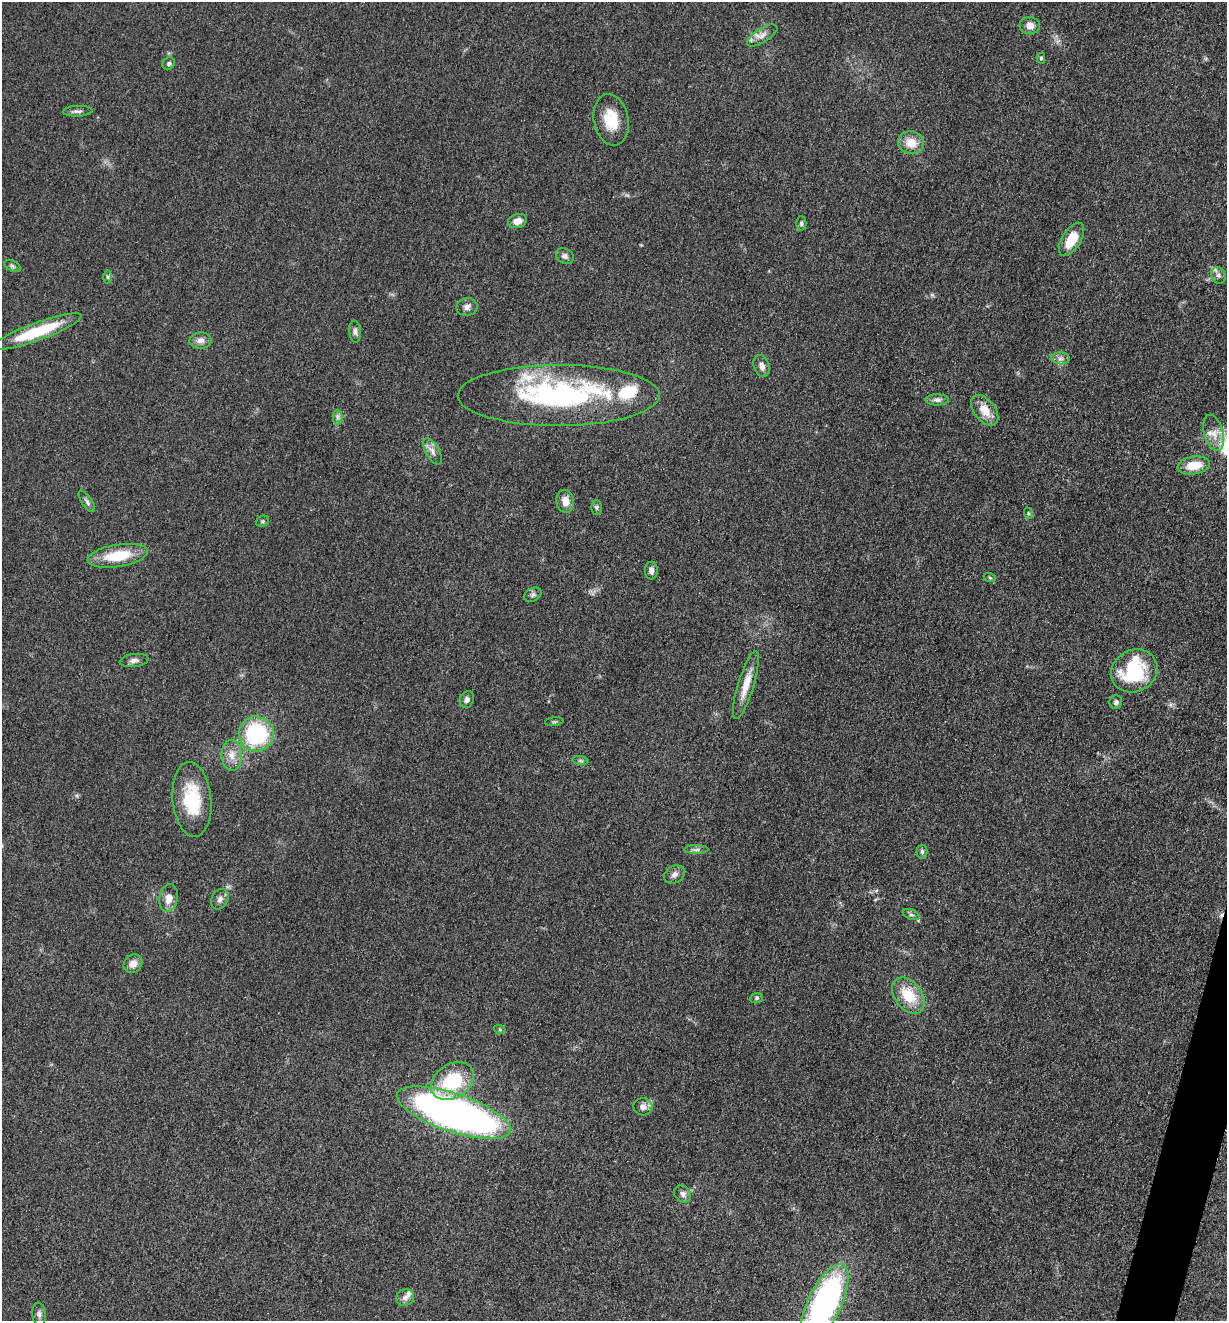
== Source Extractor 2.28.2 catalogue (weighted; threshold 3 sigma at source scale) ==
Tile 6 of 4 x 4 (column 2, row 2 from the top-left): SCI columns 1489-2713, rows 2649-3967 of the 5304 x 5292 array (HDU 1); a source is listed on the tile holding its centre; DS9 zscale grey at full resolution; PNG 1229 x 1323 px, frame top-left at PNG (2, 2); each listed source drawn as its Kron ellipse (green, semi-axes under 4 px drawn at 4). Shown black and unused: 1% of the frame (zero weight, under 3 of 5 exposures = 1% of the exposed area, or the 3 px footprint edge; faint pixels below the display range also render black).
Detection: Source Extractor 2.28.2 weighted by HDU 2 'WHT'; one run over the whole footprint, this tile lists its part. Background 0.0509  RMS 0.0056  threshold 0.0251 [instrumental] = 3 sigma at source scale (4.5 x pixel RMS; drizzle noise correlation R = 1.50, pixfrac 1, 0.05/0.05 arcsec/px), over >= 5 px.
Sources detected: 69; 1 cosmic-ray / hot-pixel residue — neither listed nor drawn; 5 inside a brighter listed object's ellipse — not listed separately; the other 63 listed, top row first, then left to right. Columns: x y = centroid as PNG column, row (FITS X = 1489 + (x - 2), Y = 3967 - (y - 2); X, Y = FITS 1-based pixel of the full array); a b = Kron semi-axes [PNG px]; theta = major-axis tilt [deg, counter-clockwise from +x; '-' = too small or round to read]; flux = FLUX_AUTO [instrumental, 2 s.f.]
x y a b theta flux
1030 26 10 8 -1 4.1
762 35 17 7 32 4.1
1041 58 5 4 - 0.92
169 63 6 5 - 1.2
78 111 15 5 2 2.1
611 120 26 17 -79 16
911 143 13 11 -13 8.1
517 221 9 7 19 4.4
801 223 7 5 -90 1.1
1072 239 19 9 58 12
565 256 9 7 -29 2.1
12 266 8 5 -28 1.2
1218 275 8 7 - 2.1
108 277 6 4 -90 0.94
467 307 10 9 - 2.6
37 332 47 9 20 29
355 332 11 6 -84 1.8
200 340 11 8 3 3.6
1060 358 9 6 -5 2.1
762 366 11 7 -68 3
559 395 101 30 0 120
937 400 11 5 0 2.3
985 410 17 10 -51 8.6
337 417 7 5 -90 1.5
1214 433 19 9 -74 6.1
432 451 14 6 -60 3.3
1194 465 16 9 8 11
87 501 12 5 -56 1.6
565 501 11 8 -80 5.3
596 507 7 5 -90 1.2
1028 513 6 3 -72 0.58
262 521 7 5 21 1
118 556 30 11 9 20
651 571 9 6 89 2.3
990 578 6 4 -20 0.63
533 595 9 6 26 1.6
134 660 14 6 8 2.4
1134 671 24 21 29 36
746 685 35 8 73 9.5
467 700 9 6 65 1.9
1116 702 7 6 - 1.6
554 722 9 3 5 0.81
256 734 17 17 - 53
232 755 15 10 -88 6
580 761 8 4 -8 1
192 800 37 19 -85 29
696 850 12 4 0 1.8
922 852 7 5 -89 1.3
674 874 11 8 33 2.7
169 898 14 9 80 5.6
220 899 11 8 62 2.5
911 914 9 5 -21 1.4
133 964 10 8 47 4.2
908 996 20 13 -53 17
756 998 6 5 - 1
500 1030 6 4 -19 0.75
453 1081 23 17 34 32
643 1107 9 8 - 3.1
454 1113 60 19 -19 330
683 1194 9 7 -47 2.4
405 1298 9 8 - 2.6
825 1303 43 16 64 170
39 1314 12 6 -84 1.9
Isophote crosses this tile's border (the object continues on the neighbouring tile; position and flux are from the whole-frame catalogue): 1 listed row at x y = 825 1303